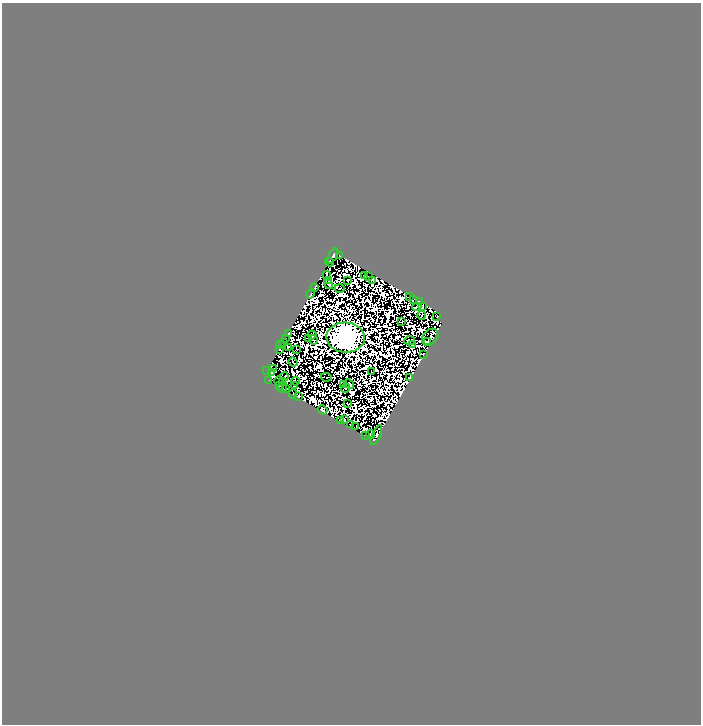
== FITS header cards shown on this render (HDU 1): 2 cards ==
NAXIS1  =                  699
NAXIS2  =                  722

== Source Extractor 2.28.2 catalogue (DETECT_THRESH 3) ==
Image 699 x 722 px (HDU 1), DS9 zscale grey, 1 PNG px = 1 image px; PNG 703 x 726 px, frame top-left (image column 1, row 722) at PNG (2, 3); each listed source drawn as its Kron ellipse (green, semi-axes under 4 px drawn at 4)
Background 2.34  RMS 4.8e-04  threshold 0.00143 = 3 sigma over >= 5 px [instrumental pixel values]
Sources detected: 152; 85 with non-positive FLUX_AUTO (blend fragments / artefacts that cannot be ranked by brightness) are neither listed nor drawn; the other 67 listed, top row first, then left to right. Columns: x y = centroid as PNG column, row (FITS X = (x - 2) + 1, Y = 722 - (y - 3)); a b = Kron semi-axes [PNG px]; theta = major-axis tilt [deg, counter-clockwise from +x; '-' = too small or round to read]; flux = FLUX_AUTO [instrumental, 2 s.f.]
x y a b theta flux
333 256 8 3 58 66
339 256 2 2 - 4.2
330 262 4 3 - 11
327 275 4 2 - 28
365 275 2 2 - 21
368 277 2 2 - 2.1
348 280 3 2 - 24
372 280 3 2 - 9.2
328 281 4 2 - 9.5
328 284 5 3 - 23
315 287 3 2 - 5.5
340 288 5 2 - 15
311 294 5 2 - 19
410 296 3 2 - 24
413 300 3 2 - 12
419 302 3 3 - 12
422 306 3 2 - 31
417 307 4 2 - 22
422 315 4 2 - 9.5
437 317 3 2 - 41
402 322 3 2 - 1.2
289 333 3 2 - 16
312 335 4 3 - 27
430 337 9 7 47 25
285 338 3 2 - 16
346 338 19 15 -3 130000
309 339 3 2 - 13
313 340 4 2 - 10
410 340 5 2 - 7.9
427 342 4 3 - 27
284 343 4 2 - 6.7
413 344 4 2 - 3.6
281 345 2 2 - 12
289 347 4 2 - 13
279 349 3 2 - 28
297 349 2 2 - 12
423 354 3 3 - 13
293 362 5 2 - 8.6
273 369 2 2 - 24
267 371 3 2 - 11
371 371 2 2 - 19
271 372 3 3 - 20
284 377 4 2 - 17
326 377 5 2 - 6.4
410 377 3 3 - 27
269 380 2 2 - 5.7
278 381 5 2 - 30
283 381 3 2 - 20
295 381 4 2 - 0.39
344 384 4 2 - 2.7
349 384 5 2 - 15
279 385 3 2 - 41
294 385 3 2 - 31
282 387 5 3 - 47
345 388 5 2 - 21
286 389 3 2 - 42
293 394 4 2 - 13
298 396 3 2 - 25
348 404 3 2 - 2.5
323 410 5 4 - 39
344 420 3 2 - 0.058
340 421 3 2 - 110
350 425 2 2 - 15
356 426 3 2 - 16
371 434 4 3 - 48
376 435 11 4 66 96
365 436 3 2 - 17
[85 non-positive-flux detections neither listed nor drawn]